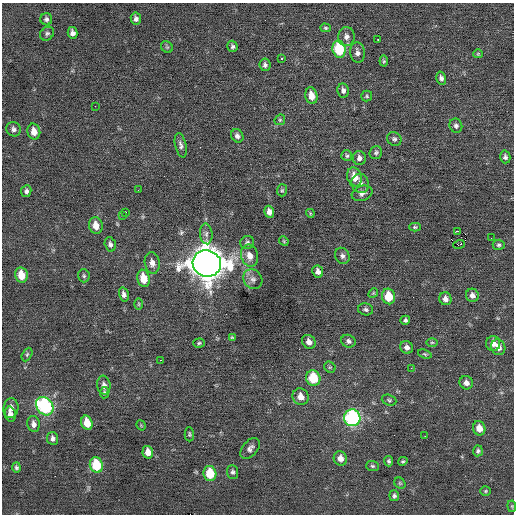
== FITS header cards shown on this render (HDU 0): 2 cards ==
NAXIS1  =                  512 / Axis length
NAXIS2  =                  512 / Axis length

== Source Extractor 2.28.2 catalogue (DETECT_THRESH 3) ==
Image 512 x 512 px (HDU 0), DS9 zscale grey, 1 PNG px = 1 image px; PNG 516 x 516 px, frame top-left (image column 1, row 512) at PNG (2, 3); each listed source drawn as its Kron ellipse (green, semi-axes under 4 px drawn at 4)
Background 0.00279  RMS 0.71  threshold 2.14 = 3 sigma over >= 5 px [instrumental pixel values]
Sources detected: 113; all 113 listed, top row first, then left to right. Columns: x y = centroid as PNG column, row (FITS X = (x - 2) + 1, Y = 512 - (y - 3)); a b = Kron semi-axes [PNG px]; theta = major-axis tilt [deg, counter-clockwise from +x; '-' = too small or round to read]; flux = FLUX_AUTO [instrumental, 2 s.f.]
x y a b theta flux
46 19 6 6 - 120
136 19 6 5 - 170
326 28 5 4 - 70
72 33 6 5 - 180
47 34 7 6 - 110
346 37 9 8 - 240
378 40 3 2 - 100
232 46 5 5 - 110
167 47 6 5 - 79
339 49 9 6 -78 2400
357 53 10 7 -84 210
478 54 5 4 - 53
282 58 3 3 - 420
384 61 5 4 - 73
265 65 6 5 - 130
441 78 6 5 - 150
343 90 7 5 -81 170
311 96 8 6 -77 510
367 96 5 5 - 70
95 106 2 2 - 130
280 120 6 5 - 71
456 126 7 6 - 140
13 129 7 7 - 160
34 132 8 6 -76 430
237 136 7 5 -53 170
394 139 7 6 - 130
181 145 12 5 -77 180
376 153 7 6 - 110
347 156 5 5 - 89
505 157 6 5 - 130
359 158 7 6 - 180
355 177 10 7 -71 650
360 183 9 8 - 240
138 190 2 2 - 22
282 190 6 5 - 76
26 191 6 5 - 130
362 193 11 7 20 220
125 212 3 2 - 210
269 212 6 5 - 260
310 213 4 3 - 45
123 215 2 2 - 160
96 226 8 6 -78 510
415 227 6 4 -1 72
458 231 2 2 - 2900
206 234 10 6 -85 200
491 238 2 2 - 30
284 241 5 4 - 50
247 242 7 6 - 120
110 244 7 5 -74 140
459 245 6 2 19 2700
499 245 6 5 - 91
250 256 11 8 -74 420
342 256 8 7 - 170
152 263 11 7 -80 320
207 263 14 13 - 97000
318 271 6 5 - 220
21 275 8 6 -79 870
84 276 6 6 - 95
144 278 9 6 -78 1000
253 279 10 9 - 250
373 293 5 4 - 55
124 294 7 4 -75 190
472 295 7 6 - 250
389 296 8 6 -76 1200
445 299 6 6 - 230
139 304 6 4 90 57
366 309 8 6 -13 120
405 320 5 4 - 100
232 337 4 2 - 54
348 341 7 6 - 150
309 342 7 6 - 270
432 342 6 3 0 63
199 343 6 4 3 77
493 343 7 7 - 350
407 347 7 6 - 210
498 347 8 7 - 360
27 354 7 4 63 83
425 354 7 3 -18 70
161 360 2 2 - 31
330 367 6 5 - 73
411 368 3 2 - 89
313 378 8 7 - 1700
466 383 7 6 - 240
104 385 9 6 -82 220
104 393 6 4 86 85
301 397 8 7 - 430
389 400 7 5 -20 89
45 406 10 8 -51 5700
11 408 10 7 82 240
10 414 7 5 -79 240
352 418 8 8 - 7400
87 423 7 5 -74 790
33 424 8 6 -79 230
141 425 5 3 - 41
479 428 7 6 - 460
189 434 7 4 -89 70
425 436 2 2 - 26
52 438 6 5 - 170
250 448 12 7 49 210
478 451 5 5 - 97
148 452 6 5 - 450
340 458 7 6 - 320
389 461 5 4 - 90
403 461 5 4 - 68
96 465 8 6 -77 1800
372 466 6 5 - 83
16 467 5 4 - 87
232 472 7 5 -85 110
210 473 7 6 - 1500
400 483 6 5 - 70
485 491 5 5 - 64
394 496 5 5 - 100
512 506 6 4 -83 57
At the frame edge (FLAGS 8, measured only in part): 1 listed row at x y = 512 506